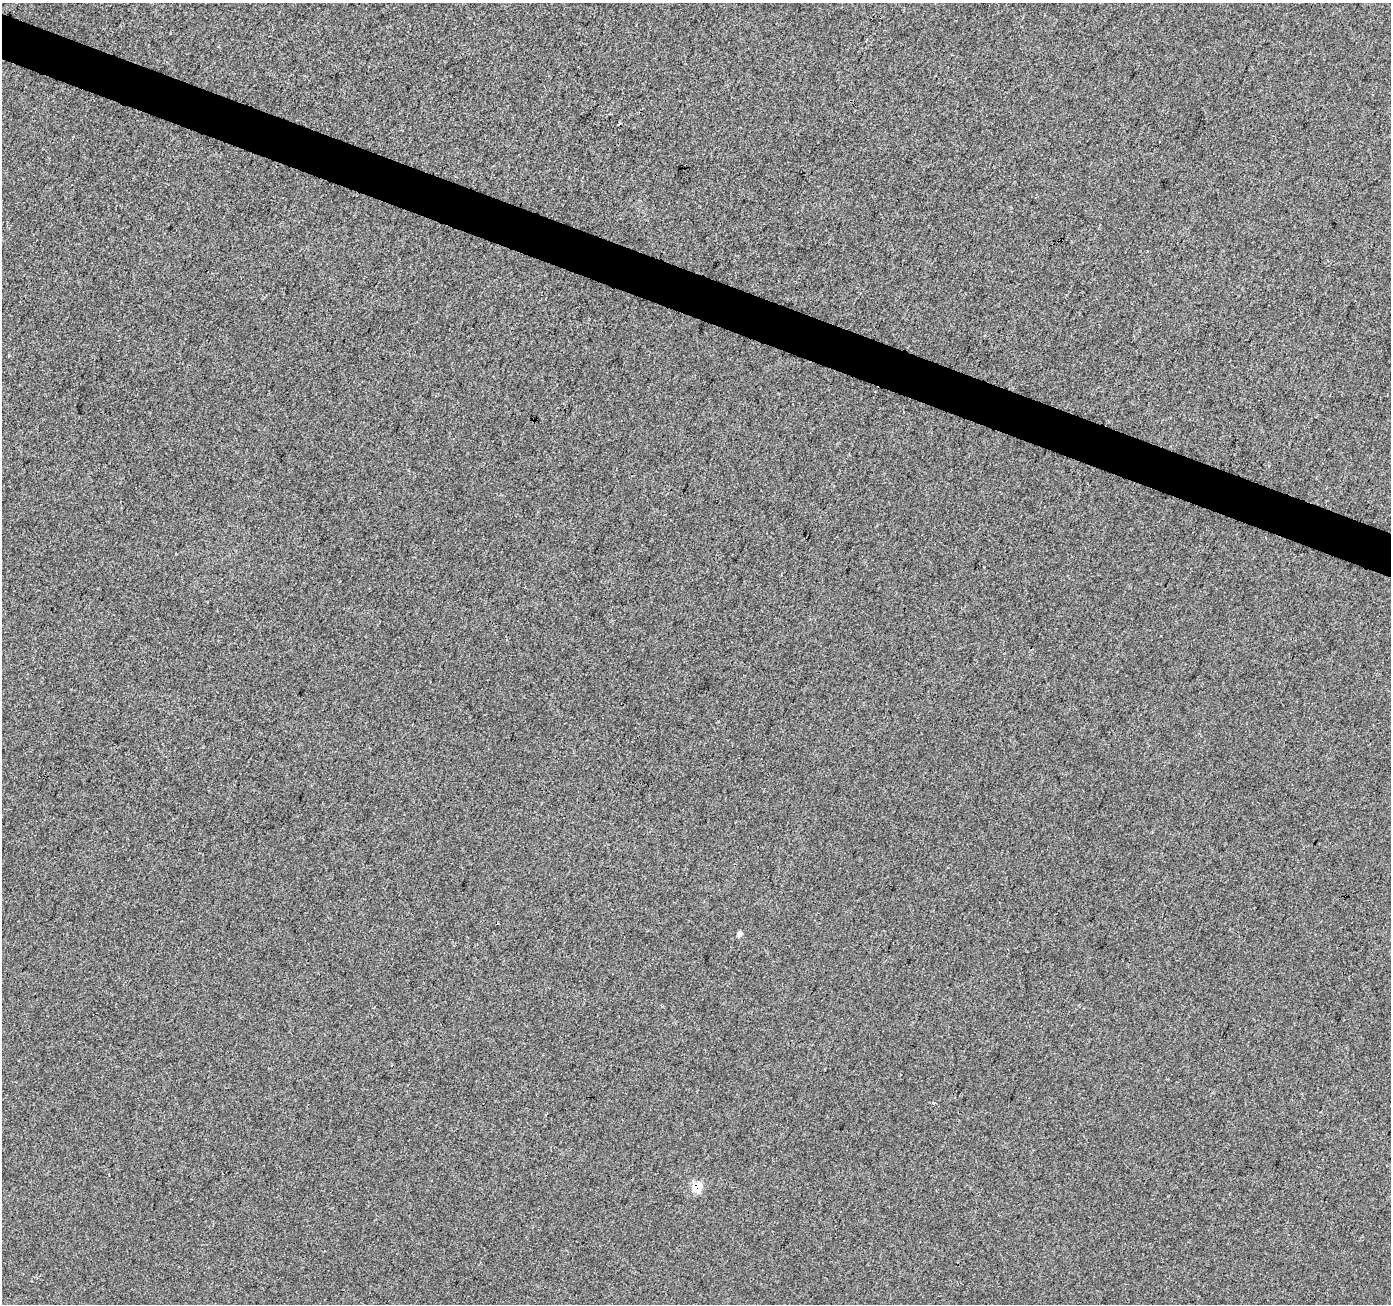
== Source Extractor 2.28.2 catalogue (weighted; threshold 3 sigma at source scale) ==
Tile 11 of 4 x 4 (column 3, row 3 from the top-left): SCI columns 2785-4173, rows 1577-2878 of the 5562 x 5693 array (HDU 1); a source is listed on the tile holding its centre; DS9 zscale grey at full resolution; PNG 1393 x 1306 px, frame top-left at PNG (2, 3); no overlay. Shown black and unused: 3% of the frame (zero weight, under 3 of 4 exposures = <1% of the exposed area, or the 3 px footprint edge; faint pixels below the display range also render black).
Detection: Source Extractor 2.28.2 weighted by HDU 2 'WHT'; one run over the whole footprint, this tile lists its part. Background 0.00192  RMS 0.0027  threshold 0.0123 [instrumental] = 3 sigma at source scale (4.5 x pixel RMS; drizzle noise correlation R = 1.50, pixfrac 1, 0.0396/0.0396 arcsec/px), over >= 5 px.
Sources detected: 4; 1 cosmic-ray / hot-pixel residue — not listed; the other 3 listed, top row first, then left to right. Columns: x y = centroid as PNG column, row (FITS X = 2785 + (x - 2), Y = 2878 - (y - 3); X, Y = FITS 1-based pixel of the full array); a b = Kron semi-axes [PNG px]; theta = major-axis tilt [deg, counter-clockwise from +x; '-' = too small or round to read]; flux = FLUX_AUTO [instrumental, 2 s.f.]
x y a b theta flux
739 934 7 6 - 0.76
934 1103 3 3 - 1.8
697 1187 7 6 - 7.3
Overlapping masked pixels (flux is a lower limit): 1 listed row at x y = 697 1187